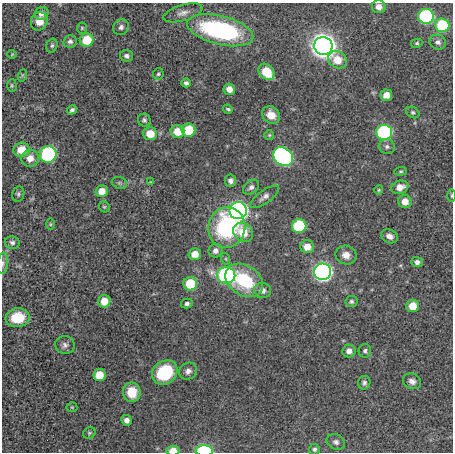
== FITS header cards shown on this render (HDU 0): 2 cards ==
NAXIS1  =                  451
NAXIS2  =                  450

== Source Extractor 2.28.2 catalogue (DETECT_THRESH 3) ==
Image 451 x 450 px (HDU 0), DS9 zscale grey, 1 PNG px = 1 image px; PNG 455 x 454 px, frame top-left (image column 1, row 450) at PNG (2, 3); each listed source drawn as its Kron ellipse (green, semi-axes under 4 px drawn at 4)
Background 0.00184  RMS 0.0093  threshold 0.0278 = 3 sigma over >= 5 px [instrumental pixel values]
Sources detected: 93; all 93 listed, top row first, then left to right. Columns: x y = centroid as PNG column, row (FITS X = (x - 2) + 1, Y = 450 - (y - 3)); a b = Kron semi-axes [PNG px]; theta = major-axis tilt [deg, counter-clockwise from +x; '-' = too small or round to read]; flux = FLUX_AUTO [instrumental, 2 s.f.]
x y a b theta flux
379 7 7 6 - 4.8
42 13 7 6 - 3
183 13 20 8 16 4.4
426 16 8 7 - 94
39 21 9 8 - 5.8
442 25 7 7 - 37
121 27 8 7 - 2.2
82 28 5 5 - 0.83
220 30 34 14 -14 94
87 40 7 6 - 17
70 41 7 6 - 1.8
438 42 8 7 - 2.4
417 43 6 4 14 0.99
52 45 7 5 73 1.2
323 46 9 9 - 730
12 54 4 4 - 0.61
127 56 6 5 - 1.7
337 60 10 8 -30 11
266 72 9 7 -48 17
158 74 6 5 - 1.2
23 75 6 4 70 0.87
186 83 4 4 - 1.9
12 85 6 4 -89 0.87
229 89 6 5 - 5.1
386 95 6 5 - 5.1
228 109 5 3 - 0.85
72 110 5 4 - 1.7
413 112 7 5 -31 1.2
271 115 9 8 - 7.4
144 120 6 6 - 1.5
188 130 7 6 - 22
177 131 7 6 - 11
384 132 8 7 - 96
150 134 7 6 - 12
269 135 5 5 - 0.85
387 147 8 7 - 1.9
21 150 8 7 - 10
48 154 8 8 - 76
283 157 11 8 -37 170
30 158 9 8 - 6.6
401 171 6 4 5 0.97
231 181 6 5 - 2.2
150 182 4 4 - 0.47
119 183 8 6 -20 1.5
251 187 9 6 36 2.2
400 187 9 6 19 5.7
379 190 5 4 - 0.74
102 191 6 5 - 7.1
18 194 8 6 80 1.4
451 196 6 3 90 0.78
265 197 17 6 35 3.1
405 201 7 6 - 5.7
104 207 6 5 - 0.89
238 211 8 8 - 240
50 224 6 4 90 0.67
299 226 7 7 - 42
227 227 20 18 76 73
243 232 10 9 - 12
389 236 8 6 -28 3.4
12 242 7 6 - 1.8
307 247 7 6 - 6.6
215 251 7 6 - 2.9
195 254 6 6 - 7.3
346 255 10 9 - 4.6
226 259 6 4 -72 0.76
417 262 5 5 - 2.3
3 263 10 5 84 1.8
322 272 8 8 - 270
226 275 9 8 - 140
244 280 20 15 -34 37
190 284 7 6 - 23
262 290 8 7 - 4
104 301 6 6 - 9.2
351 301 6 5 - 1.4
187 303 6 5 - 1.6
413 306 6 6 - 10
18 318 12 9 7 18
65 345 10 9 - 2.5
349 351 6 6 - 3.3
365 351 6 6 - 1.5
188 371 9 8 - 3.1
165 373 13 11 38 34
99 375 6 6 - 14
412 381 9 7 -25 2.9
364 383 7 6 - 1.8
132 392 10 9 - 13
72 407 5 5 - 0.9
126 420 5 5 - 2.9
89 433 6 5 - 1.1
336 442 9 7 -27 2.3
314 449 5 5 - 1.4
173 451 6 5 - 7.5
204 451 8 5 0 73
At the frame edge (FLAGS 8, measured only in part): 4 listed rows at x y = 451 196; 3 263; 173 451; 204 451